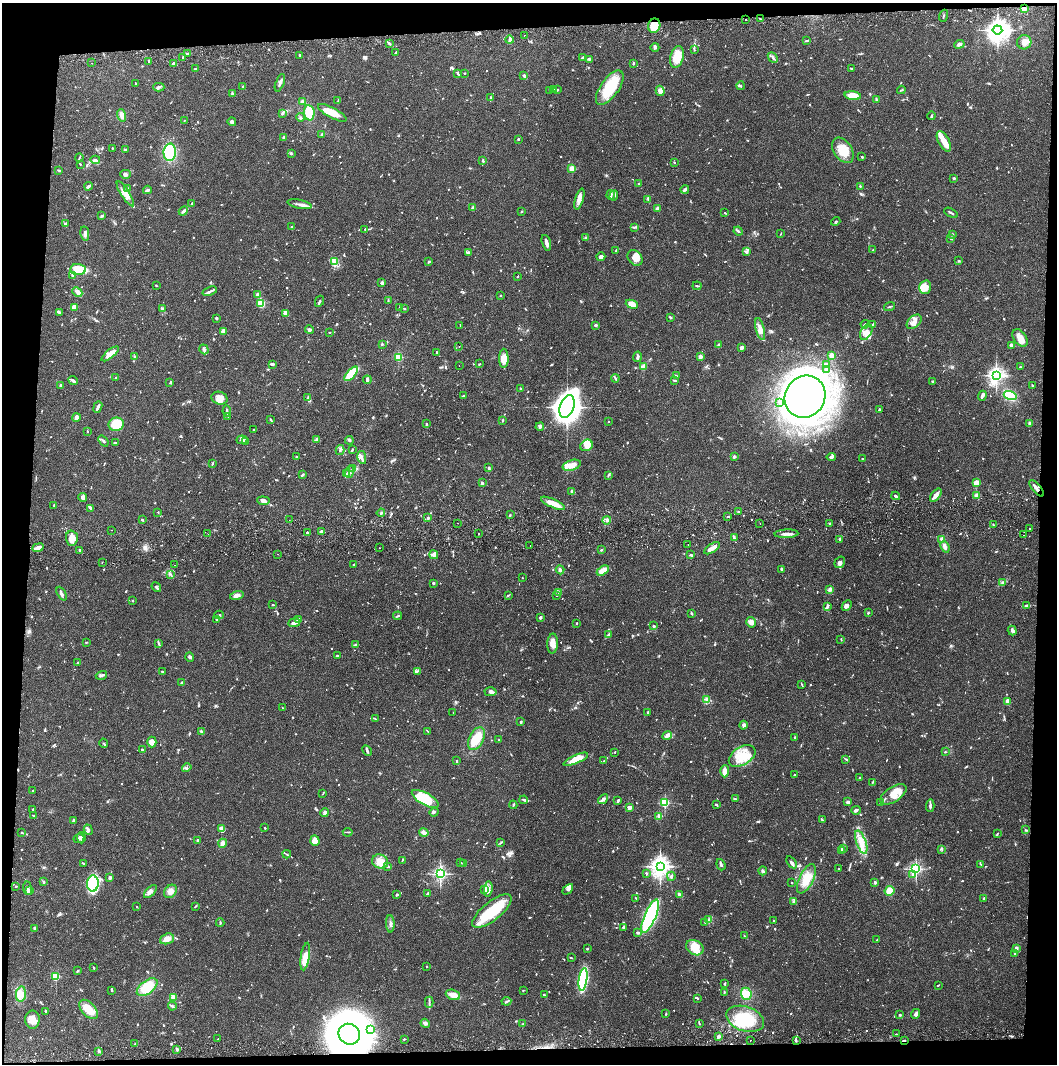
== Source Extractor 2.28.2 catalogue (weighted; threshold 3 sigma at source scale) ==
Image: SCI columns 4-4222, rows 57-4301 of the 4229 x 4358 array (HDU 1 of 3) = the unmasked area's bounding box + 8 px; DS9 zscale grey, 4 x 4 block average (1 PNG px = mean of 4 x 4 image px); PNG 1059 x 1066 px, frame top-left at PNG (2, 3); each listed source drawn as its Kron ellipse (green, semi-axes under 4 px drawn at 4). Shown black and unused: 8% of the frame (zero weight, under 2 of 3 exposures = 3% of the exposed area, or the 3 px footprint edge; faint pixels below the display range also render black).
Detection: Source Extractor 2.28.2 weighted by HDU 2 'WHT'. Background 0.0682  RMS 0.0048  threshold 0.0218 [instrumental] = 3 sigma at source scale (4.5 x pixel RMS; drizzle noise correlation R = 1.50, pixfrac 1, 0.05/0.05 arcsec/px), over >= 5 px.
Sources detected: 1209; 1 too faint to see at this stretch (4 x 4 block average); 12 inside a brighter object's white glare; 6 cosmic-ray / hot-pixel residue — neither listed nor drawn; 28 coinciding with a brighter row at this scale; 83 inside a brighter listed object's ellipse — not listed separately; of the other 1079, all 500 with FLUX_AUTO >= 1.87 (the completeness limit of this list) listed and drawn (579 fainter detections not listed), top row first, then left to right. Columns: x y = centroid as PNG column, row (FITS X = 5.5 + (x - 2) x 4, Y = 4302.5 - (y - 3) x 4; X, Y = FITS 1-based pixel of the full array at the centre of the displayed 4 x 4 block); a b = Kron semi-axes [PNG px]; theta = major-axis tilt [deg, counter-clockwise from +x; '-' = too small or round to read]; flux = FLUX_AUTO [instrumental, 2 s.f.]
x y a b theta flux
1024 9 2 2 - 89
944 16 6 2 70 3.2
760 19 3 2 - 3
745 20 2 2 - 3.4
654 26 7 6 - 50
997 30 5 4 - 1700
524 35 2 2 - 2.6
510 40 4 3 - 6
806 40 4 2 - 2.7
1024 42 7 7 - 17
389 43 3 2 - 3.9
959 44 5 3 - 7.2
655 47 4 3 - 4.5
694 50 4 2 - 2.4
396 52 3 2 - 5.7
188 53 4 2 - 4.9
300 55 3 2 - 5.8
583 57 4 2 - 5.3
677 57 11 6 76 50
183 58 3 2 - 4.2
773 58 6 2 -48 6.2
589 59 3 2 - 3
149 61 4 2 - 5.6
92 63 2 2 - 3.6
173 63 3 2 - 8
633 63 3 2 - 2.9
195 69 2 2 - 6.3
852 69 3 2 - 5.1
465 73 2 2 - 2.7
457 74 3 2 - 2.9
524 76 4 3 - 5.8
136 83 2 2 - 2.4
280 83 9 2 69 9.4
243 86 2 2 - 2.7
741 86 4 2 - 6.9
159 87 6 2 0 5.5
610 88 20 9 55 110
549 90 2 2 - 2.1
554 90 4 3 - 6.1
558 90 3 2 - 3.2
901 90 4 2 - 2.3
660 91 5 4 - 23
232 94 3 2 - 3.9
853 96 8 4 -7 32
490 98 2 2 - 3.2
876 99 3 2 - 2.8
338 100 2 2 - 2.2
302 101 2 2 - 4.8
309 113 8 5 -84 57
332 113 16 5 -28 50
282 114 3 2 - 3.8
122 115 6 4 -72 18
931 116 4 2 - 2.9
300 117 4 3 - 4
184 120 2 2 - 2.2
232 122 4 3 - 6.3
322 134 3 2 - 2.7
284 138 4 3 - 6.3
518 139 2 2 - 3.2
944 141 11 5 -61 34
112 148 2 2 - 4
125 150 3 3 - 3.2
843 150 14 9 -57 57
170 152 9 6 87 140
291 154 3 2 - 2.2
862 157 2 2 - 3.2
79 158 4 2 - 3.5
95 160 5 3 - 7.2
483 160 4 2 - 2.9
674 162 2 2 - 2.5
80 164 2 2 - 2.3
572 168 2 2 - 110
59 170 4 2 - 2
125 174 5 3 - 7.6
954 178 2 2 - 7.1
639 184 2 2 - 2.8
88 186 4 2 - 9.3
860 186 2 2 - 2.7
128 189 3 2 - 2.7
685 189 4 2 - 8
147 190 4 2 - 5.3
125 194 14 4 -58 21
611 195 5 2 - 5.8
614 196 5 3 - 6.6
579 199 11 4 73 16
648 199 3 2 - 3.5
192 203 3 2 - 3.6
299 204 12 2 -12 11
473 208 2 2 - 12
657 208 3 2 - 9.1
183 211 5 2 - 9.6
521 212 2 2 - 4.2
725 213 3 2 - 1.9
951 213 7 2 -29 5.2
102 216 4 2 - 3.7
836 221 5 2 - 3
65 224 4 3 - 3.9
292 227 2 2 - 6.3
635 227 3 2 - 3.3
365 230 3 2 - 2.1
738 231 5 2 - 5.1
85 234 7 3 -80 8.9
781 234 2 2 - 2.1
952 234 3 2 - 2.5
586 238 3 2 - 4.7
950 239 3 2 - 2
546 243 8 3 -73 13
873 250 4 2 - 2.8
616 251 3 2 - 4.3
747 251 2 2 - 2.4
468 253 3 2 - 3.1
601 257 4 3 - 13
635 258 9 6 -49 25
959 261 2 2 - 2.4
334 262 3 3 - 6.4
429 262 4 2 - 3.2
78 269 8 5 -3 62
73 275 3 2 - 3.2
517 277 2 2 - 3.4
382 283 4 3 - 7.9
156 285 2 2 - 3
697 286 4 2 - 2.7
925 287 7 6 - 22
210 291 7 2 19 7.5
77 292 5 4 - 13
258 295 3 2 - 20
500 295 2 2 - 4.6
388 300 3 2 - 2.2
319 301 6 2 62 4.7
261 304 4 3 - 48
632 304 6 4 -21 32
74 307 3 3 - 15
889 307 6 2 19 4
399 308 3 2 - 3.7
404 308 3 2 - 2.2
162 309 4 3 - 4.7
59 312 4 2 - 6.8
286 313 3 2 - 24
670 317 3 2 - 4.8
216 318 3 2 - 2.4
914 322 9 5 42 18
865 324 4 2 - 4.2
873 324 3 2 - 3.3
460 325 2 2 - 2.6
596 325 2 2 - 24
760 329 11 3 -75 20
310 330 4 3 - 8.2
223 331 3 2 - 22
329 332 2 2 - 2.6
866 332 8 5 58 20
1020 338 10 6 -55 30
382 344 3 2 - 2.8
719 345 3 2 - 6.4
1012 345 4 3 - 6.4
459 346 2 2 - 1.9
741 348 4 3 - 7.5
204 349 5 2 - 5.1
436 352 3 2 - 4.1
110 354 10 3 38 42
832 355 2 2 - 98
135 357 2 2 - 2.6
398 357 2 2 - 220
637 357 5 2 - 7.4
700 357 3 2 - 14
504 358 9 4 -89 33
272 364 4 2 - 8
479 364 3 2 - 2.1
826 364 3 2 - 7.1
459 366 2 2 - 2.1
643 367 2 2 - 43
1020 367 2 2 - 3.2
827 370 2 2 - 9.1
351 374 9 3 48 86
996 375 4 3 - 910
676 376 3 2 - 4.4
116 378 2 2 - 4.1
615 378 4 2 - 4.9
73 380 5 3 - 6.2
367 380 4 3 - 5.5
675 380 3 2 - 2.8
933 382 3 3 - 3.2
169 383 3 2 - 2
60 385 2 2 - 5.3
1032 385 2 2 - 2.9
521 389 3 2 - 2.7
1010 395 6 3 -16 150
463 396 4 2 - 7.1
982 396 5 2 - 8.8
805 397 22 20 57 3400
219 398 8 6 -17 19
308 398 3 2 - 3.8
780 402 4 2 - 5.2
98 407 6 2 67 11
567 407 12 7 69 3800
879 410 3 2 - 5.6
227 411 5 2 - 6.6
228 416 3 2 - 2.1
76 418 4 3 - 15
271 420 3 2 - 3.4
503 420 3 2 - 2.8
608 422 2 2 - 5.8
116 424 8 6 19 120
426 424 3 2 - 2.9
1030 424 3 2 - 2.7
540 427 4 3 - 5.4
254 429 2 2 - 2.9
87 431 3 2 - 2.8
242 440 5 3 - 8.9
316 440 4 3 - 5.2
349 440 4 3 - 4.5
103 441 6 2 -52 5.4
246 442 3 2 - 3.9
115 443 3 2 - 2.4
587 445 6 5 - 30
340 450 5 2 - 5
352 450 3 2 - 3.8
734 456 3 2 - 4.5
296 457 2 2 - 3.2
362 457 6 4 -79 10
831 457 4 2 - 7.3
862 459 2 2 - 3.3
213 463 3 2 - 2.4
572 465 9 5 16 31
489 468 2 2 - 13
353 469 3 2 - 4.9
350 472 6 2 71 6.3
302 474 3 2 - 2.6
347 474 3 2 - 7.2
609 475 3 2 - 3.1
482 483 3 2 - 4.3
976 483 3 3 - 27
1036 488 10 2 -50 11
572 492 3 3 - 8.4
936 495 8 2 51 27
976 495 4 3 - 10
896 496 4 2 - 6.5
83 497 4 4 - 7.4
263 501 6 4 -6 14
553 503 13 4 -24 31
54 505 3 2 - 2.7
90 508 4 3 - 4.4
158 512 2 2 - 1.9
739 512 3 2 - 2.3
381 513 4 2 - 4.2
510 515 2 2 - 2
727 517 2 2 - 1.9
428 518 3 2 - 2.8
142 520 2 2 - 4
289 520 2 2 - 3.7
607 520 4 3 - 8.2
458 523 2 2 - 1.9
760 523 2 2 - 2.8
830 523 2 2 - 4.9
993 525 2 2 - 2.6
1029 529 2 2 - 4.3
112 530 2 2 - 4.3
307 532 2 2 - 3
321 532 3 2 - 11
478 533 2 2 - 3.4
208 534 2 2 - 2.2
786 534 12 2 3 13
1023 535 2 2 - 11
72 538 7 6 - 23
734 538 3 2 - 3
839 539 3 2 - 5.5
942 539 4 3 - 9.8
530 545 2 2 - 2.7
688 545 2 2 - 3.3
945 547 6 3 -66 11
38 548 6 2 20 25
379 548 2 2 - 4.2
712 548 9 2 33 25
80 550 3 2 - 3.4
601 550 3 2 - 3.2
278 554 2 2 - 2.7
434 555 4 3 - 8.2
690 555 3 2 - 4.1
102 562 2 2 - 2.5
840 562 6 5 - 8.7
175 565 2 2 - 3.2
354 565 2 2 - 3
560 570 4 3 - 5.7
782 570 4 2 - 10
603 571 7 4 32 27
170 574 3 2 - 2.9
522 578 2 2 - 1.9
1002 582 4 2 - 3.6
433 583 2 2 - 4.7
156 587 5 2 - 4.8
830 589 4 2 - 9.5
559 592 2 2 - 2.4
62 594 7 3 -61 6.9
237 595 7 3 13 15
508 595 3 2 - 2
556 595 2 2 - 3.9
133 601 2 2 - 3.4
272 605 2 2 - 2.4
827 606 4 2 - 3.9
847 606 6 3 46 9.7
1027 606 4 2 - 4.5
691 613 4 2 - 2.8
868 613 2 2 - 5
219 615 4 2 - 4
398 616 5 2 - 3
540 617 3 2 - 5.3
217 619 2 2 - 2
298 619 4 2 - 5.2
751 622 5 4 - 14
294 623 6 3 8 10
577 623 2 2 - 3.4
653 626 4 2 - 3.1
1012 631 5 2 - 6.5
609 634 3 2 - 3.3
841 639 2 2 - 2.2
86 642 2 2 - 2.6
159 644 4 2 - 3
553 644 10 5 87 23
355 645 3 2 - 2.3
337 656 2 2 - 4.6
190 657 4 3 - 5.8
78 663 3 2 - 6.2
417 671 3 2 - 2.5
163 672 3 2 - 3.2
101 675 6 2 17 7
182 683 3 2 - 6.9
802 685 3 2 - 2.4
491 692 6 4 3 9.5
707 700 4 2 - 5.4
1008 702 3 2 - 34
282 708 2 2 - 2.5
453 712 2 2 - 2.5
648 712 2 2 - 3.8
375 719 2 2 - 2.2
521 722 2 2 - 5.6
744 725 4 3 - 8.5
427 731 3 2 - 2
201 732 4 2 - 7.7
667 735 5 2 - 16
795 737 3 2 - 2.1
476 739 12 7 63 67
499 740 3 2 - 2.2
152 742 5 4 - 19
104 743 5 2 - 3.6
142 749 3 2 - 2.7
367 750 6 2 -62 4.8
615 752 2 2 - 2
945 752 2 2 - 2.5
742 756 15 9 32 59
576 759 13 4 24 46
846 759 3 2 - 2.7
456 761 3 2 - 2.5
604 761 3 2 - 2.5
187 768 5 3 - 5.3
725 771 6 3 87 31
794 775 3 2 - 2
860 778 2 2 - 3.3
872 782 3 2 - 1.9
32 791 3 2 - 2
323 793 3 2 - 1.9
893 794 15 7 33 56
425 799 15 6 -29 91
603 799 6 3 42 7.5
735 799 3 2 - 2.9
524 800 4 2 - 4.5
618 801 4 2 - 6.4
848 802 3 2 - 8.5
665 803 2 2 - 310
881 803 4 2 - 4.1
513 805 4 2 - 2.9
716 805 3 2 - 4.5
930 806 6 2 87 7.5
630 807 2 2 - 26
33 809 2 2 - 3.2
856 810 5 2 - 6.4
325 812 4 3 - 7.3
434 812 4 2 - 3.1
33 815 2 2 - 2.4
659 816 4 3 - 5
73 820 4 2 - 3.4
822 820 4 2 - 3.3
265 828 2 2 - 6.1
222 829 4 4 - 19
88 830 5 3 - 7
1026 830 3 2 - 2.2
348 832 5 2 - 2.1
424 832 5 3 - 17
22 833 3 2 - 3.1
997 834 4 2 - 2.6
79 838 5 3 - 5.3
81 838 5 2 - 5.8
198 840 2 2 - 8.2
315 841 5 4 - 22
501 842 3 2 - 2
861 842 12 5 -70 31
223 843 4 4 - 7.6
843 848 3 2 - 4.7
942 849 4 2 - 3.2
842 850 3 2 - 4
287 854 4 2 - 3.2
402 860 3 2 - 2.7
380 862 8 7 - 36
460 862 2 2 - 2
792 862 7 3 -54 6.8
83 863 3 2 - 3.7
463 864 2 2 - 6
981 864 3 2 - 2.4
721 865 6 2 -70 7.3
388 866 3 2 - 4.2
660 866 4 3 - 1500
839 869 2 2 - 2.2
916 869 2 2 - 490
763 871 4 2 - 5.9
647 873 3 2 - 3
440 874 3 2 - 580
913 874 3 2 - 4
671 876 4 3 - 5.1
110 877 3 2 - 9.4
806 879 16 7 64 44
43 882 3 2 - 3
875 882 2 2 - 23
792 883 2 2 - 5.6
93 884 8 6 -88 320
16 886 2 2 - 2.3
27 888 7 2 -83 5.7
488 889 8 3 83 12
568 889 6 3 45 7.4
485 890 4 3 - 6.6
30 891 3 2 - 10
170 891 7 5 50 16
889 891 5 4 - 24
150 892 8 3 44 11
427 894 4 2 - 4.7
397 895 4 2 - 3.7
680 895 3 2 - 13
636 898 2 2 - 2.2
984 898 2 2 - 3.2
794 902 3 2 - 3.3
195 906 4 2 - 2.9
137 907 2 2 - 2.3
492 911 24 9 39 120
650 916 18 5 67 630
709 920 4 2 - 3.8
773 920 2 2 - 2.2
705 922 3 2 - 2.3
220 923 4 2 - 3.3
390 924 9 2 -89 7.3
623 927 3 3 - 3.7
35 928 3 3 - 7.2
638 933 3 2 - 6.6
744 936 3 2 - 2.4
167 939 7 5 21 21
877 940 2 2 - 2.6
695 948 9 7 -32 55
1016 948 3 3 - 7.8
587 949 3 2 - 2.2
1014 953 3 2 - 2.1
305 957 14 3 82 29
571 958 3 2 - 2
426 966 2 2 - 3.1
93 968 3 2 - 2.3
77 971 3 2 - 3.2
56 977 2 2 - 190
583 979 11 4 82 270
725 984 4 2 - 3
938 985 3 2 - 2.4
147 987 12 6 36 76
112 990 3 2 - 2.7
523 990 2 2 - 2
724 992 4 2 - 3.5
21 994 7 5 82 18
746 994 6 5 - 19
453 995 7 5 -20 27
544 995 2 2 - 5.1
173 997 2 2 - 97
697 998 3 2 - 3.1
506 1001 5 2 - 3.3
429 1002 5 2 - 4.9
172 1006 4 3 - 5.1
88 1009 11 6 -48 45
46 1011 2 2 - 4.9
666 1014 3 2 - 3.1
915 1014 5 3 - 7.7
900 1015 3 2 - 2.3
745 1019 19 12 -18 120
32 1020 9 7 89 28
425 1023 5 4 - 7.3
699 1023 4 2 - 2.9
523 1024 3 2 - 2.7
371 1029 2 2 - 3.5
349 1034 11 10 - 1500
896 1034 2 2 - 2
718 1036 3 2 - 8.5
218 1039 3 2 - 2.6
404 1039 2 2 - 2
750 1040 2 2 - 4.1
904 1040 3 2 - 2.3
796 1041 2 2 - 2.3
135 1044 3 2 - 1.9
177 1050 2 2 - 9.9
99 1051 2 2 - 12
Overlapping masked pixels (flux is a lower limit): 3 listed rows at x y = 654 26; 1036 488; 904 1040
Diffuse or blended objects may show on this block-average render without a row.